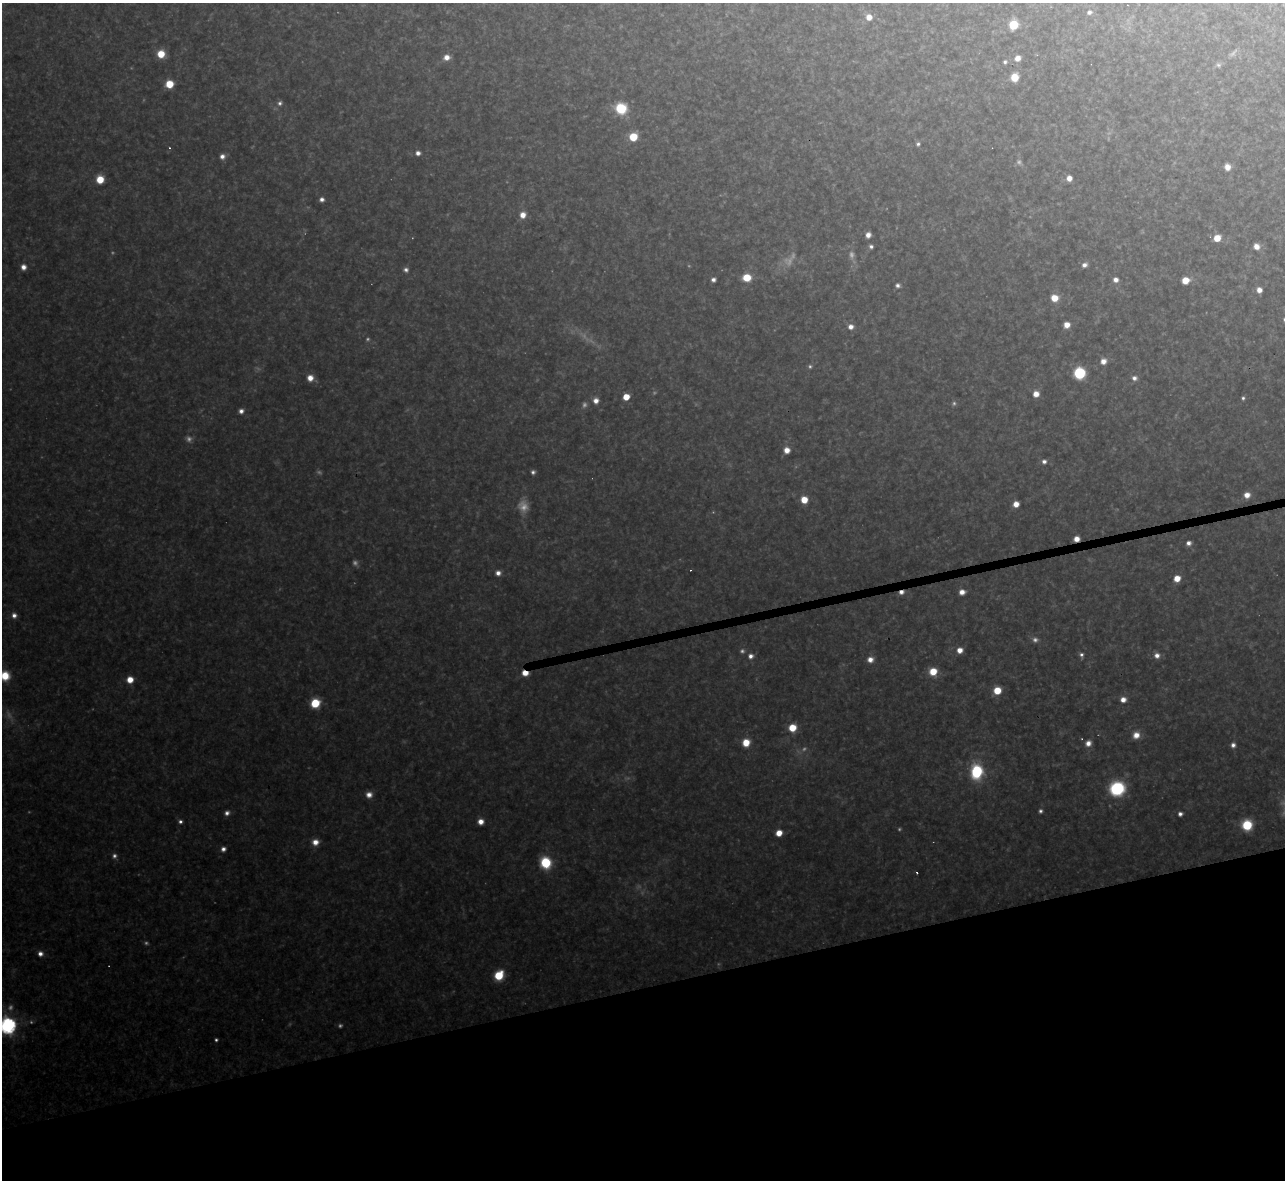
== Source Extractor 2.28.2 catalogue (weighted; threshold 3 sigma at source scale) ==
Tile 14 of 4 x 4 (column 2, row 4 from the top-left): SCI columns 1284-2566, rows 142-1319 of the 5133 x 5115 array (HDU 1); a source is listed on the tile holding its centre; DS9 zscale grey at full resolution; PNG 1287 x 1182 px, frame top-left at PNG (2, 3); no overlay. Shown black and unused: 17% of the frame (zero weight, under 3 of 4 exposures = <1% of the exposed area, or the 3 px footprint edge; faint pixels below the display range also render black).
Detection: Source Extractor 2.28.2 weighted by HDU 2 'WHT'; one run over the whole footprint, this tile lists its part. Background 0.325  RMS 0.019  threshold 0.0868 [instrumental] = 3 sigma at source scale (4.5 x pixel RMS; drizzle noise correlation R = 1.50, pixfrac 1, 0.05/0.05 arcsec/px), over >= 5 px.
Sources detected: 120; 25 too faint to see at this stretch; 3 cosmic-ray / hot-pixel residue — not listed; the other 92 listed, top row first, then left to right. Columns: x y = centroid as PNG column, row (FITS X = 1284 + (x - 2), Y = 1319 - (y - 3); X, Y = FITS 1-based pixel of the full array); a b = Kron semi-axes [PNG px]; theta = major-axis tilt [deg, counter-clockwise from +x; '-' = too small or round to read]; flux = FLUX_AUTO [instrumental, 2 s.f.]
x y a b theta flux
1089 12 6 5 - 6
869 17 6 6 - 21
1013 25 7 6 - 74
161 54 7 7 - 44
446 57 7 6 - 16
1017 58 6 6 - 16
1005 62 6 5 - 4.5
1014 77 7 6 - 41
169 84 6 6 - 52
280 103 7 6 - 6.2
621 108 8 8 - 100
633 137 7 6 - 52
918 144 5 5 - 4.8
169 148 4 3 - 2.1
418 153 5 5 - 9.3
222 156 6 6 - 11
1227 167 7 6 - 17
1069 178 6 5 - 15
100 179 6 6 - 43
322 199 5 5 - 8.1
523 215 7 6 - 19
868 235 5 5 - 13
1217 238 6 5 - 33
1256 246 6 6 - 16
871 247 5 4 - 5.4
1084 265 7 6 - 9.6
23 267 6 6 - 13
406 270 6 6 - 6.7
747 278 7 6 - 43
713 280 4 4 - 7.4
1116 280 6 5 - 12
1185 280 6 6 - 33
898 285 5 5 - 6.4
1259 290 5 5 - 15
1054 298 7 7 - 32
1067 325 6 5 - 20
851 327 6 6 - 13
1103 361 7 6 - 15
1079 373 7 7 - 170
310 378 7 6 - 20
1134 378 7 6 - 8.3
1036 394 6 6 - 19
626 397 5 5 - 38
1243 398 4 4 - 3.9
596 401 6 6 - 13
241 411 6 5 - 8.8
787 450 6 6 - 19
1044 461 6 6 - 7.1
533 472 5 5 - 5.6
1247 495 6 6 - 18
804 500 6 6 - 35
1016 504 5 5 - 20
1076 539 5 5 - 19
1188 543 6 5 - 9.4
498 573 6 5 - 11
1177 578 6 5 - 27
962 592 6 5 - 15
14 615 7 6 - 10
960 650 6 6 - 18
1081 655 6 6 - 6.3
1157 655 7 7 - 12
751 656 7 6 - 9.9
870 659 7 6 - 15
933 672 7 7 - 42
525 673 6 4 -14 25
5 676 10 9 - 48
130 680 6 6 - 28
997 690 6 6 - 45
1123 700 6 6 - 15
315 703 7 6 - 75
792 728 6 6 - 46
1136 735 8 7 - 22
746 743 7 6 - 38
1088 743 7 6 - 14
1233 745 6 5 - 8.7
977 772 9 8 - 170
1117 788 12 11 - 170
369 795 8 7 - 14
1040 811 5 4 - 5.1
227 813 6 6 - 8.3
1180 814 5 4 - 7.1
180 821 5 4 - 6.1
481 822 5 5 - 17
1247 825 7 7 - 87
779 833 5 5 - 27
315 842 7 7 - 19
223 849 5 5 - 8.4
546 863 9 8 - 97
40 954 6 6 - 11
499 975 8 6 52 76
8 1026 7 7 - 780
216 1040 3 3 - 3.8
Overlapping masked pixels (flux is a lower limit): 2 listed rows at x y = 1076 539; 525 673
Isophote crosses this tile's border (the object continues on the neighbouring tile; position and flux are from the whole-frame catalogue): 2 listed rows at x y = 5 676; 8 1026